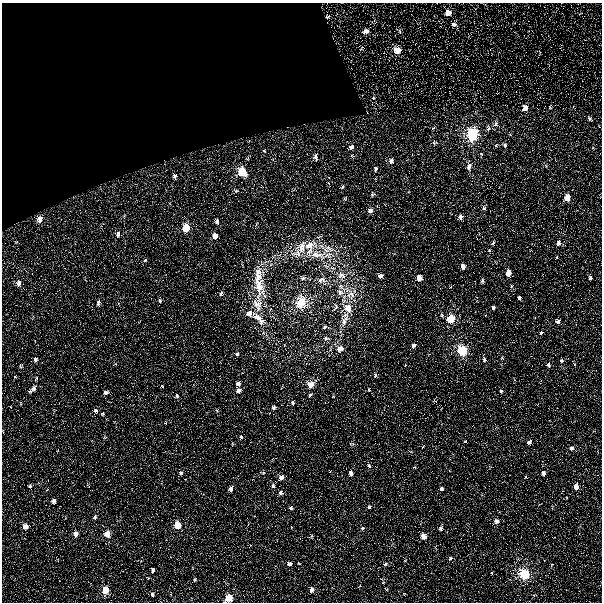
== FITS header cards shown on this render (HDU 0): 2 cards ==
NAXIS1  =                  600 / Width of image
NAXIS2  =                  600 / Height of image

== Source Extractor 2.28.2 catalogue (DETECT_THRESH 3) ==
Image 600 x 600 px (HDU 0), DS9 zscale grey, 1 PNG px = 1 image px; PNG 604 x 604 px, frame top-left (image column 1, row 600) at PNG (2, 3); no overlay
Background 0.00619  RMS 0.0051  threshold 0.0152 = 3 sigma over >= 5 px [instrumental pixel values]
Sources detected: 145; all 145 listed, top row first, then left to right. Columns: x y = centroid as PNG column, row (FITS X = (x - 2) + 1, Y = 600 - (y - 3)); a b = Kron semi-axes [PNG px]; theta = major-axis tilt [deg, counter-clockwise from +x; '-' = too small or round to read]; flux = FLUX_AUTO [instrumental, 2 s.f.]
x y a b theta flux
448 13 8 8 - 3.4
328 17 8 6 42 0.92
454 24 9 7 -19 1.9
366 31 9 7 24 2.2
399 31 9 6 -69 1
362 48 9 6 51 0.88
397 50 8 7 - 5.9
373 98 7 6 - 1.1
525 108 9 8 - 3.6
550 108 8 6 -90 0.97
590 119 7 6 - 1.2
496 124 9 7 70 1.8
433 128 9 4 36 0.71
488 128 10 6 88 1.6
473 134 8 7 - 38
434 143 7 6 - 0.86
505 145 7 6 - 0.82
351 147 7 6 - 1.3
264 151 6 4 -64 0.49
481 154 6 5 - 0.42
315 157 8 5 -79 1
391 161 7 6 - 1.3
469 166 7 6 - 1.4
546 166 4 4 - 0.28
376 169 5 3 - 0.55
242 171 6 5 - 14
175 176 9 7 -89 1.4
342 187 4 3 - 0.28
236 191 5 3 - 0.32
372 194 4 3 - 0.33
567 198 5 4 - 3.3
484 208 3 3 - 0.4
370 210 4 4 - 1.5
460 217 4 3 - 1.1
40 219 6 5 - 2.7
217 221 4 3 - 0.62
186 228 6 5 - 8.7
118 234 6 4 88 0.97
215 236 5 4 - 2
493 243 3 2 - 0.38
558 243 4 3 - 0.77
309 245 16 10 21 4.8
302 247 25 12 57 4.6
329 248 12 8 -43 2.1
317 255 22 9 -8 5.1
145 260 3 2 - 0.36
463 266 4 4 - 2.1
508 273 5 4 - 3.8
341 275 11 8 -1 1.7
380 276 4 4 - 1.3
258 277 24 10 84 5
302 278 6 4 4 0.62
419 278 5 4 - 3.2
590 278 3 3 - 0.56
321 280 11 7 11 1.3
482 281 3 3 - 0.51
19 283 5 3 - 1.1
259 286 27 11 90 6.7
511 286 3 2 - 0.19
340 292 7 7 - 1.4
221 294 4 3 - 0.43
351 295 14 8 3 2.6
265 296 6 3 -69 0.46
519 298 4 3 - 0.63
160 300 3 2 - 0.42
301 302 14 12 75 6.2
98 303 4 3 - 0.59
257 304 18 13 -84 3.8
493 307 3 3 - 0.6
348 308 12 9 -63 3.5
249 313 6 5 - 1.7
258 317 11 6 -30 1.8
451 318 5 5 - 14
344 320 14 7 68 2.1
558 321 4 4 - 1.1
261 322 7 6 - 0.89
325 327 4 3 - 0.53
541 333 3 2 - 0.41
326 338 8 4 -14 0.53
413 345 4 3 - 0.9
340 349 5 4 - 2.6
462 350 5 5 - 29
237 354 4 3 - 0.64
35 359 4 3 - 0.62
484 359 4 3 - 0.39
561 361 3 2 - 0.29
549 365 3 3 - 0.52
20 366 3 2 - 0.27
238 384 4 3 - 1.1
310 384 5 4 - 4
34 389 4 4 - 0.95
369 389 3 2 - 0.26
238 390 4 4 - 1.4
30 391 4 2 - 0.35
501 391 3 3 - 0.42
106 392 4 4 - 1.2
177 395 3 2 - 0.37
310 395 3 2 - 0.41
292 403 3 3 - 0.35
274 407 3 3 - 0.71
95 411 3 3 - 0.6
103 414 3 3 - 0.33
241 437 3 3 - 0.39
465 441 5 5 - 0.56
529 442 5 5 - 2.1
423 447 7 4 46 0.52
571 448 7 6 - 1.5
411 452 7 4 -19 0.59
369 466 5 3 - 0.48
414 467 6 6 - 0.68
181 473 3 3 - 0.54
351 473 4 3 - 0.94
543 473 8 7 - 2.2
281 477 4 4 - 1.4
526 477 6 4 89 0.66
30 486 3 3 - 0.31
273 486 3 3 - 0.47
576 486 5 4 - 4.1
441 488 7 7 - 1.7
231 489 4 3 - 1.1
280 493 4 3 - 0.48
53 501 4 4 - 1.3
369 507 3 3 - 0.5
291 508 3 3 - 0.44
95 517 3 3 - 0.44
496 521 9 8 - 2
177 525 5 4 - 7.6
25 527 4 4 - 2.5
362 528 4 4 - 0.31
441 528 7 6 - 1
75 534 4 4 - 2.9
107 534 5 4 - 4.2
423 536 5 4 - 4.2
450 558 5 3 - 0.35
289 564 4 4 - 1.2
385 564 4 3 - 0.3
552 565 9 5 67 0.79
153 570 4 3 - 0.77
492 573 3 2 - 0.16
525 574 5 5 - 37
195 579 3 3 - 0.34
105 590 5 4 - 7.5
311 590 5 3 - 1.2
152 594 3 3 - 0.59
229 598 5 5 - 11
At the frame edge (FLAGS 8, measured only in part): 1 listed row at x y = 229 598

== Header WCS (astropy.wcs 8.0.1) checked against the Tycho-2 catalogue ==
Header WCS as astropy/WCSLIB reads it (CRVAL/CRPIX/CD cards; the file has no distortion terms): RA---TAN/DEC--TAN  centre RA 06:21:40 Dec -27:14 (95.42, -27.23 deg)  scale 2 arcsec/px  FOV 20.0' x 20.0'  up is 0 deg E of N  parity normal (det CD < 0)
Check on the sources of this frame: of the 60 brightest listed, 6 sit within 2.8 arcsec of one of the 12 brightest Tycho-2 stars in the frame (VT <= 12.67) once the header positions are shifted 1.03 arcsec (0.08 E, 1.03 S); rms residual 0.92 arcsec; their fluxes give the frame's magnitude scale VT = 15.37 - 2.5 log10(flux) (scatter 0.31 mag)
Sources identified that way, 6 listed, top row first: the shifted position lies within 2.8 arcsec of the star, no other Tycho-2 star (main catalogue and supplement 1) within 5.6 arcsec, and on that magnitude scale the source's flux lands within +1.5 / -3 mag of the star's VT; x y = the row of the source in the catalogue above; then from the Tycho-2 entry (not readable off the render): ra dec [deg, ICRS J2000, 3 dp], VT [Tycho-2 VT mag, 2 dp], TYC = Tycho-2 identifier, HIP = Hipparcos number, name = IAU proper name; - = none
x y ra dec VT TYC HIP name
473 134 95.309 -27.141 12.08 6514-346-1 - -
242 171 95.453 -27.161 12.61 6514-431-1 - -
462 350 95.315 -27.261 11.93 6514-258-1 - -
529 442 95.273 -27.311 12.04 6514-35-1 - -
525 574 95.276 -27.385 11.05 6514-491-1 - -
229 598 95.461 -27.398 12.67 6514-423-1 - -